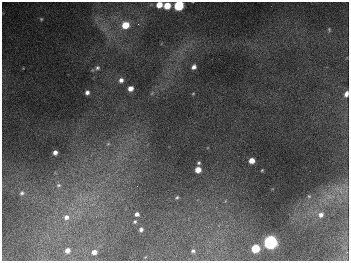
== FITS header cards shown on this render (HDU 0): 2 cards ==
NAXIS1  =                  347
NAXIS2  =                  259

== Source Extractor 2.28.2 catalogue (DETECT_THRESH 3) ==
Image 347 x 259 px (HDU 0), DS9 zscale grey, 1 PNG px = 1 image px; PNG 351 x 263 px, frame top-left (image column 1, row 259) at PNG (2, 2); no overlay
Background 677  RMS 50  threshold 149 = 3 sigma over >= 5 px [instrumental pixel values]
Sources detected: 38; all 38 listed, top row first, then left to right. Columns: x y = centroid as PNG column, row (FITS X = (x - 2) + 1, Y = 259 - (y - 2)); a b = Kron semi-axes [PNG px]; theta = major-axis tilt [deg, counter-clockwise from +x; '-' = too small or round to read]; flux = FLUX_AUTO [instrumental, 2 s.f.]
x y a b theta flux
159 5 5 5 - 4.1e+04
179 5 6 5 - 2.6e+05
167 6 5 5 - 6.3e+04
41 19 4 4 - 4.1e+03
138 24 3 3 - 3.9e+03
125 25 7 6 - 7.8e+04
329 30 6 4 -71 4.3e+03
194 67 5 4 - 1.3e+04
97 68 6 6 - 8.1e+03
121 80 6 6 - 1.5e+04
130 88 5 5 - 2.3e+04
87 92 4 4 - 1.2e+04
152 93 6 4 46 4.7e+03
193 94 4 3 - 2.6e+03
346 94 6 4 70 1.7e+04
108 144 7 5 42 7.8e+03
55 152 4 4 - 1.5e+04
252 161 5 4 - 3.4e+04
199 163 3 3 - 4.8e+03
198 170 5 5 - 3.8e+04
262 170 3 2 - 2.6e+03
58 185 8 7 - 1.3e+04
137 186 2 2 - 1.3e+03
341 190 13 5 86 2.1e+04
22 193 6 6 - 9.6e+03
309 196 5 4 - 3.5e+03
329 196 8 6 -44 1.5e+04
177 197 5 4 - 4.5e+03
137 214 4 4 - 1.3e+04
321 215 8 7 - 1.8e+04
66 217 10 9 - 2.6e+04
135 221 4 4 - 5.3e+03
141 229 4 4 - 9.7e+03
270 242 6 6 - 1.0e+06
255 248 6 5 - 1.2e+05
67 250 5 4 - 1.8e+04
193 251 4 3 - 5.5e+03
94 252 5 4 - 1.9e+04
At the frame edge (FLAGS 8, measured only in part): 3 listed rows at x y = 159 5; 179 5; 346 94